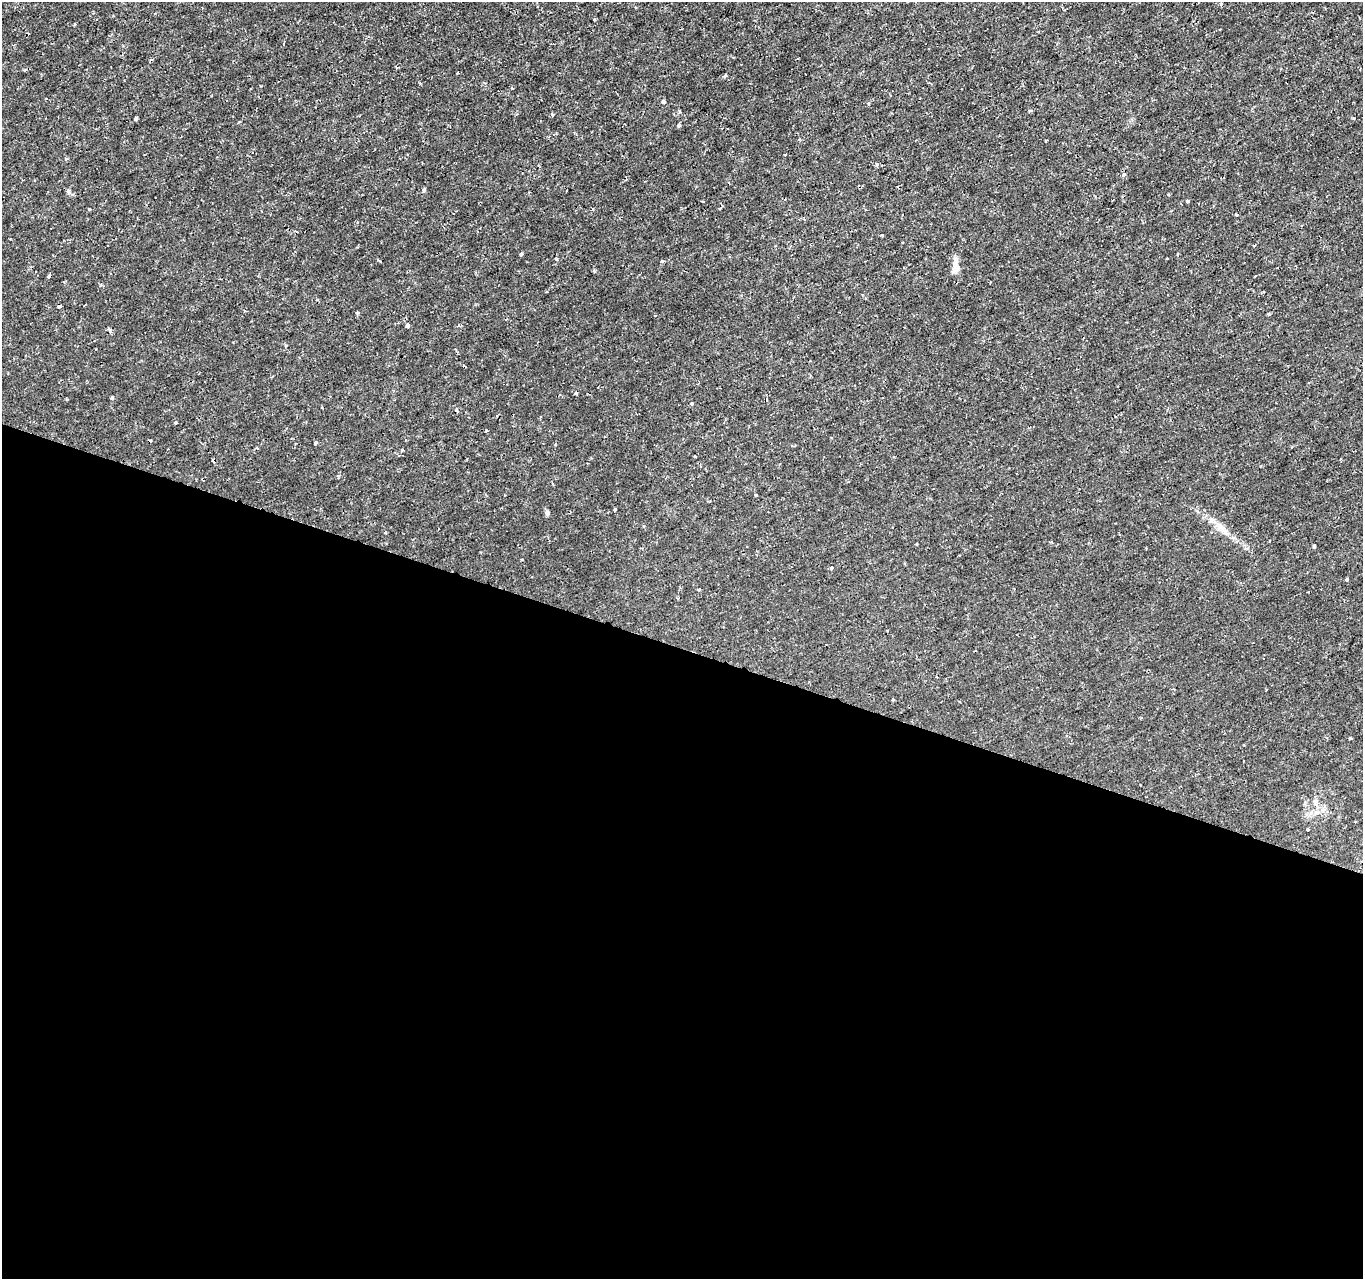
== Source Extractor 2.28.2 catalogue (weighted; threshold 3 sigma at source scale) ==
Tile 14 of 4 x 4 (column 2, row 4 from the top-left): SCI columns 1362-2722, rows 214-1490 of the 5451 x 5597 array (HDU 1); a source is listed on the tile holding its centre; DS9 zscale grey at full resolution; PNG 1365 x 1281 px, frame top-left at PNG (2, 2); no overlay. Shown black and unused: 49% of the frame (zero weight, under 2 of 3 exposures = <1% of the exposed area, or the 3 px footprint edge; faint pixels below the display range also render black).
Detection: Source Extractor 2.28.2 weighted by HDU 2 'WHT'; one run over the whole footprint, this tile lists its part. Background -7.05e-05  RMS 9.5e-04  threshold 0.00429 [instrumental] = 3 sigma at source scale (4.5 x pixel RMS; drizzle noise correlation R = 1.50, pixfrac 1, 0.0396/0.0396 arcsec/px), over >= 5 px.
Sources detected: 46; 6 cosmic-ray / hot-pixel residue — not listed; the other 40 listed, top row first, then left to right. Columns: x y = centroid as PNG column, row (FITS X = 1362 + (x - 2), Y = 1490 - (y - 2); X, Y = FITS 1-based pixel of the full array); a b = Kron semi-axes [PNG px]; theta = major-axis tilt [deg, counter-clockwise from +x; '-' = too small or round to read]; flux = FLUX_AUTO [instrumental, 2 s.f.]
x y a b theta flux
1221 4 4 3 - 0.12
663 102 5 4 - 0.23
868 103 4 3 - 0.12
1030 111 4 3 - 0.12
1353 118 3 3 - 0.081
136 119 3 3 - 0.34
679 125 4 4 - 0.16
785 155 3 2 - 0.099
877 164 4 3 - 0.15
1124 174 4 3 - 0.2
423 190 6 3 81 0.13
1187 201 4 3 - 0.35
1236 214 3 3 - 0.17
1254 246 3 3 - 0.18
521 254 4 4 - 0.12
956 267 13 6 -71 0.51
357 313 4 3 - 0.12
1269 314 5 3 - 0.095
407 326 4 3 - 0.51
110 331 6 3 -72 0.15
112 397 4 3 - 0.18
691 403 3 3 - 0.19
457 410 4 3 - 0.12
175 423 3 3 - 0.15
487 430 3 2 - 0.15
315 443 3 3 - 0.11
402 450 3 3 - 0.14
756 495 3 3 - 0.16
614 509 4 3 - 0.21
547 513 6 6 - 0.21
1220 527 13 9 -45 0.71
385 533 4 2 - 0.084
917 544 3 2 - 0.12
1314 546 3 3 - 0.13
831 568 4 4 - 0.14
1347 580 4 3 - 0.1
699 589 4 3 - 0.097
1350 738 3 3 - 0.23
1315 803 9 6 -87 0.31
1307 830 3 3 - 0.13
Unlisted compact peaks at least as high as the median listed source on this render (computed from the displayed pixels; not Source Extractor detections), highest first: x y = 662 261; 89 209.